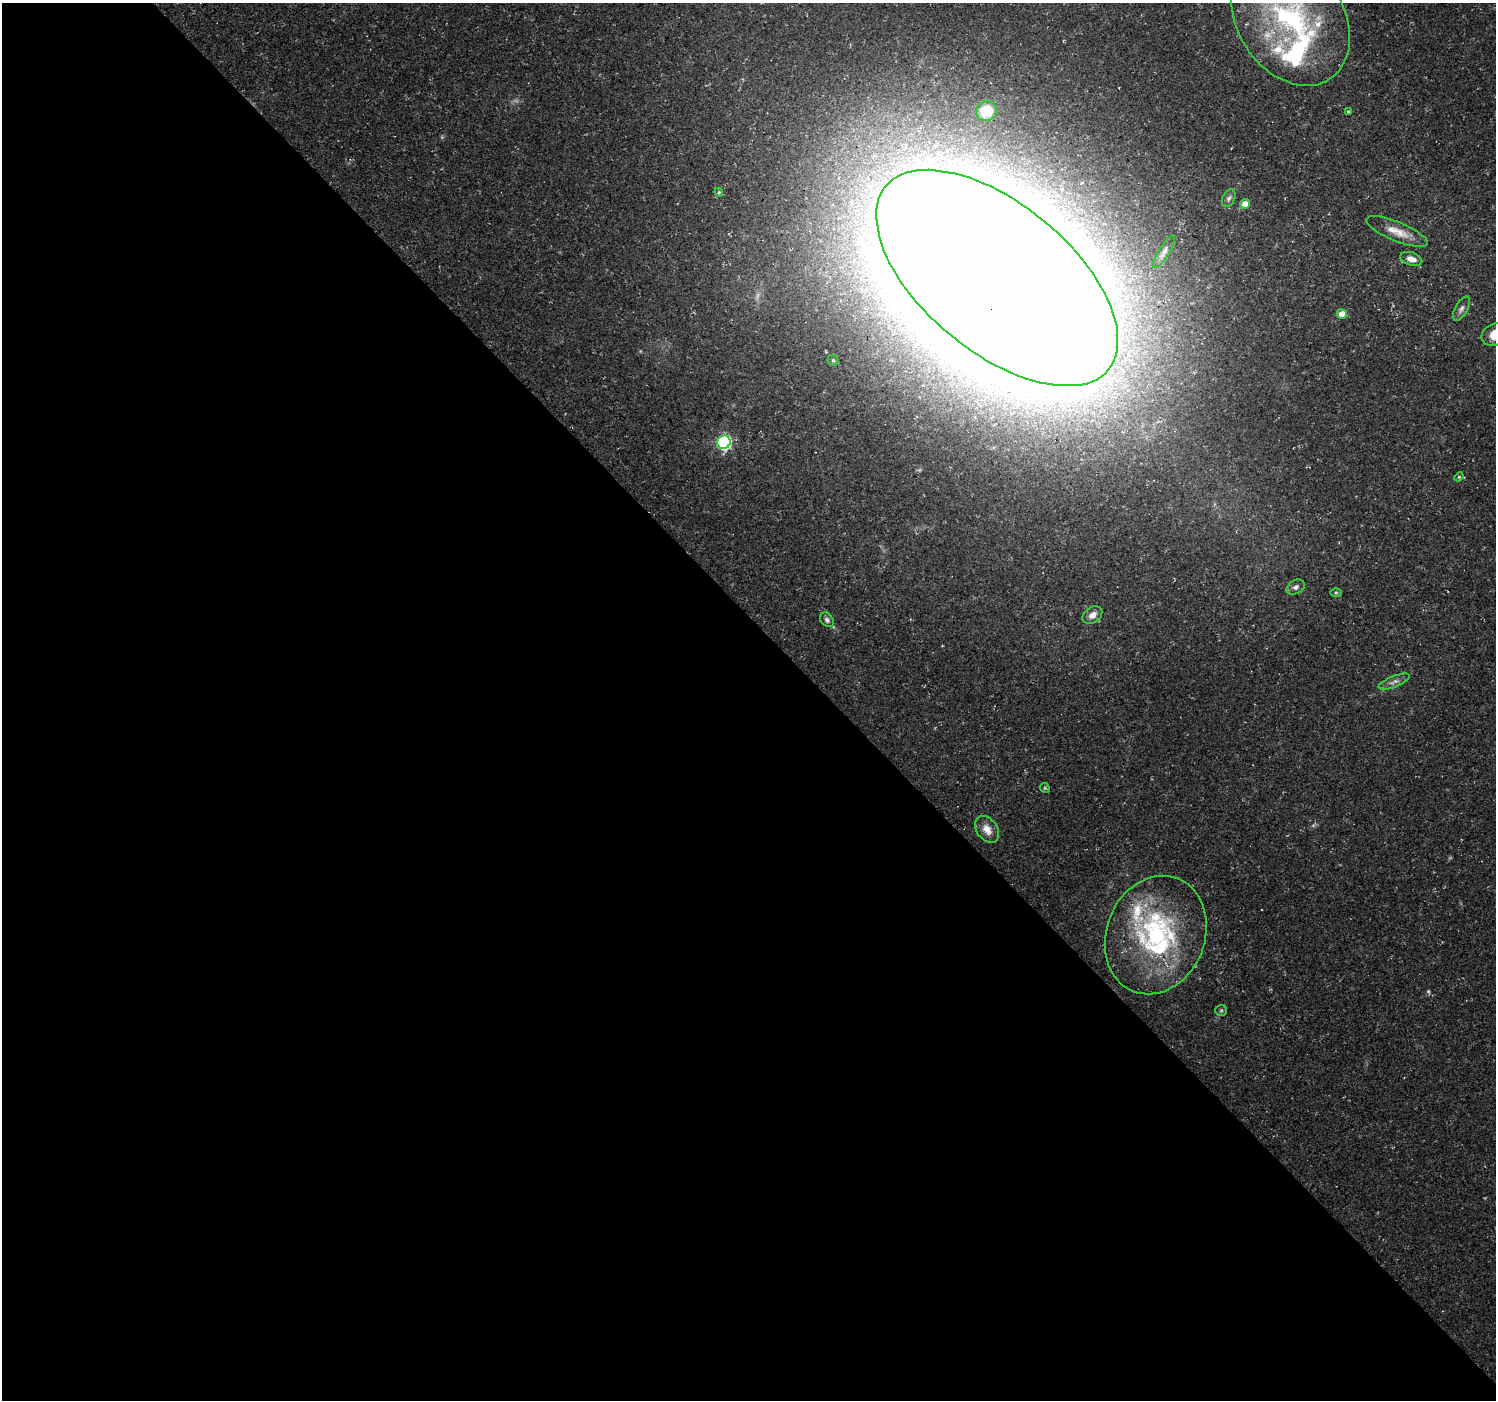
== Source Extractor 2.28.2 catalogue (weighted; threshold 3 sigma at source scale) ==
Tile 9 of 4 x 4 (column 1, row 3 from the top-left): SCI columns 88-1581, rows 1613-3010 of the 6110 x 6084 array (HDU 1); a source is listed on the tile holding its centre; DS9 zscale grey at full resolution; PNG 1498 x 1402 px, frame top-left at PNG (2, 3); each listed source drawn as its Kron ellipse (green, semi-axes under 4 px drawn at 4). Shown black and unused: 56% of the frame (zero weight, under 3 of 4 exposures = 5% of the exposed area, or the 3 px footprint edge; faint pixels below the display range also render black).
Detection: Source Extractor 2.28.2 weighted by HDU 2 'WHT'; one run over the whole footprint, this tile lists its part. Background 0.0834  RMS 0.0048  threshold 0.0217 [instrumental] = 3 sigma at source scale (4.5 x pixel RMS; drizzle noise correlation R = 1.50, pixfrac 1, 0.0396/0.0396 arcsec/px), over >= 5 px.
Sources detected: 32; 3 too faint to see at this stretch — neither listed nor drawn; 4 inside a brighter listed object's ellipse — not listed separately; the other 25 listed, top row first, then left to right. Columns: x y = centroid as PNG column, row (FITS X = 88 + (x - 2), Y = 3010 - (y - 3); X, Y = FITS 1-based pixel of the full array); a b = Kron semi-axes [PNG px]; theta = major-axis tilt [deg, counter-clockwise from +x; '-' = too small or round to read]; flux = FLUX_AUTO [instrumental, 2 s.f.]
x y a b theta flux
1290 19 72 53 -57 110
986 111 10 9 - 16
1348 112 3 3 - 1.3
719 192 4 4 - 0.56
1229 198 9 6 62 1.5
1245 204 5 4 - 5.1
1397 232 33 9 -22 7.3
1164 252 19 5 58 2.3
1411 259 11 6 -18 3.5
997 278 144 74 -40 5300
1461 309 13 6 60 1.9
1342 314 5 5 - 6
1495 334 14 10 26 8.3
833 360 6 5 - 0.72
724 442 7 6 - 96
1459 477 5 4 - 0.55
1296 587 9 7 28 1.8
1336 593 5 3 - 0.55
1092 615 11 7 37 3.4
827 620 8 6 -49 1.4
1394 682 16 5 22 2.5
1045 788 5 4 - 0.59
987 829 15 10 -55 4.9
1156 935 60 49 68 88
1221 1010 6 5 - 0.82
Overlapping masked pixels (flux is a lower limit): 1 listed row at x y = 997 278
Isophote crosses this tile's border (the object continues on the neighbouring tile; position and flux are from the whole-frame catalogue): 3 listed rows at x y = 1290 19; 997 278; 1495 334